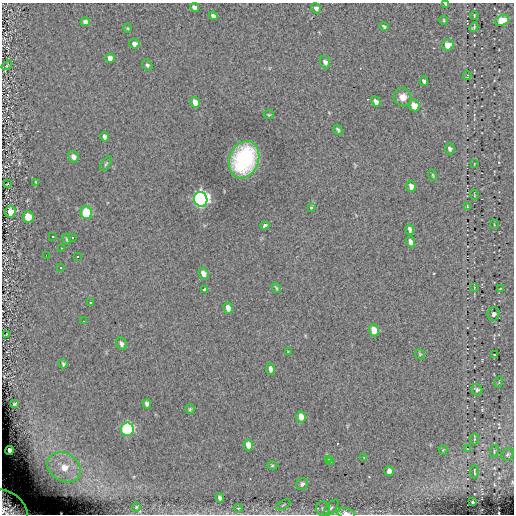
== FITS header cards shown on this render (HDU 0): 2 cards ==
NAXIS1  =                  512
NAXIS2  =                  512

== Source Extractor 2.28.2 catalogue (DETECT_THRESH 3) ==
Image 512 x 512 px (HDU 0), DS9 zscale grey, 1 PNG px = 1 image px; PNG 516 x 516 px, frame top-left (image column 1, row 512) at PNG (2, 3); each listed source drawn as its Kron ellipse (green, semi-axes under 4 px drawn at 4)
Background 0.122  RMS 4.4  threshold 13.1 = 3 sigma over >= 5 px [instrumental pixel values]
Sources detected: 101; all 101 listed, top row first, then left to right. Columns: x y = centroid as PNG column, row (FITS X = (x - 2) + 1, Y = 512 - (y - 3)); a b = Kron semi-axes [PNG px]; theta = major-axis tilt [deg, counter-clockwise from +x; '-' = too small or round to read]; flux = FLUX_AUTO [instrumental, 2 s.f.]
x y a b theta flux
446 4 3 3 - 480
195 7 5 4 - 1600
316 8 5 4 - 940
474 15 4 3 - 210
213 16 4 4 - 1200
444 20 5 4 - 340
502 20 7 5 24 12000
85 22 5 4 - 1500
384 26 4 3 - 540
474 27 5 3 - 390
128 28 4 3 - 260
134 44 5 5 - 1300
448 45 6 5 - 4000
110 58 4 4 - 1300
325 62 6 5 - 1100
7 65 6 3 38 280
147 65 6 4 -60 570
467 75 4 3 - 270
424 81 5 4 - 690
403 97 9 9 - 2800
195 102 5 4 - 2600
376 102 5 4 - 1400
414 106 6 5 - 4300
269 115 5 4 - 350
338 130 5 3 - 480
105 137 5 4 - 860
450 149 5 4 - 670
73 157 6 5 - 1200
244 160 19 14 69 32000
106 164 8 3 56 390
474 164 3 2 - 170
433 175 6 3 -71 340
36 182 3 2 - 280
7 184 3 2 - 220
411 186 6 4 -74 1600
474 195 5 3 - 210
201 199 7 6 - 120000
467 206 3 3 - 230
311 207 3 3 - 790
10 212 6 5 - 4800
86 213 6 6 - 19000
28 217 6 5 - 6900
494 224 4 3 - 230
265 225 4 3 - 960
410 230 5 4 - 780
53 236 3 3 - 13000
73 238 3 3 - 13000
67 239 5 3 - 360
411 242 5 4 - 1600
61 248 3 2 - 370
46 255 2 2 - 13000
78 257 3 3 - 13000
61 267 3 3 - 13000
203 274 6 4 -67 1600
474 287 4 2 - 230
276 288 5 3 - 330
500 288 3 3 - 590
204 289 4 2 - 440
90 302 3 2 - 300
228 308 6 4 -73 1500
494 314 6 6 - 870
83 321 2 2 - 250
374 330 6 5 - 5400
7 334 3 2 - 180
121 344 6 5 - 830
288 352 2 2 - 210
420 354 5 4 - 350
494 355 3 2 - 270
63 364 4 4 - 430
271 369 6 4 -87 960
499 382 6 3 73 270
477 390 6 5 - 720
14 404 4 3 - 340
147 404 4 4 - 820
190 409 5 4 - 370
301 417 5 4 - 3100
127 429 6 6 - 49000
474 439 6 4 89 400
248 445 5 5 - 2100
467 449 2 2 - 140
10 450 4 4 - 1400
443 450 4 4 - 290
494 451 6 3 82 320
508 454 6 5 - 560
364 458 4 2 - 200
328 459 3 3 - 430
330 462 3 2 - 500
272 465 5 3 - 310
64 467 18 14 -32 7800
389 471 5 4 - 1800
474 472 7 2 -90 320
302 484 6 5 - 840
220 498 4 4 - 950
473 502 3 2 - 260
283 505 8 2 29 300
136 507 4 4 - 290
9 508 22 14 -41 8100
238 508 4 4 - 340
331 508 10 5 50 690
323 509 7 7 - 960
346 513 9 5 -9 1800
At the frame edge (FLAGS 8, measured only in part): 3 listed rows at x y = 446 4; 9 508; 346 513